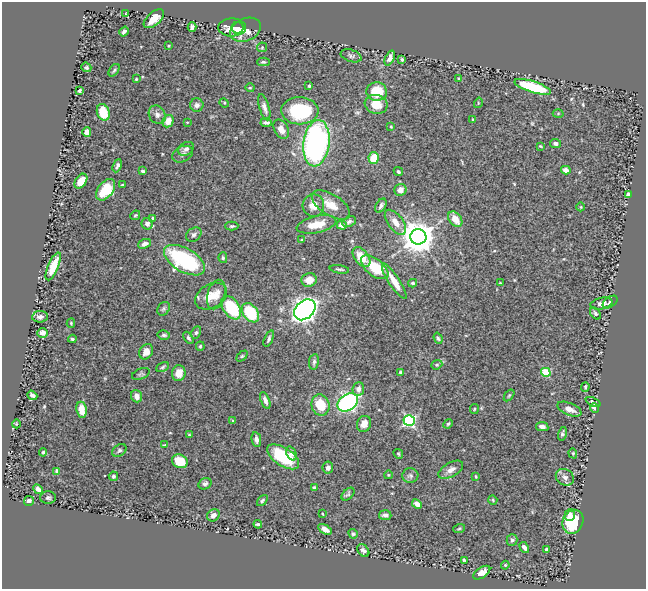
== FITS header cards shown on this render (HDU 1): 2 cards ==
NAXIS1  =                  644
NAXIS2  =                  587

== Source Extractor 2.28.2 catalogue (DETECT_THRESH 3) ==
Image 644 x 587 px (HDU 1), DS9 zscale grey, 1 PNG px = 1 image px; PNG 648 x 591 px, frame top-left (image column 1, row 587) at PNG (2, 2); each listed source drawn as its Kron ellipse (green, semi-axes under 4 px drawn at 4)
Background 0.771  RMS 0.024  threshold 0.0725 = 3 sigma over >= 5 px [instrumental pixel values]
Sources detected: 171; all 171 listed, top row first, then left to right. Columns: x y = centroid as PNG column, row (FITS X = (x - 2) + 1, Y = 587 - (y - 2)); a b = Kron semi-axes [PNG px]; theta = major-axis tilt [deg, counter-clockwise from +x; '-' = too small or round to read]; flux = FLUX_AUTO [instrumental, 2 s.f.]
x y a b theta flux
126 14 4 2 - 1.1
154 19 12 6 41 16
192 27 5 4 - 5.2
232 27 14 9 1 20
237 28 6 6 - 8.7
246 30 16 11 22 22
124 32 5 3 - 4.1
169 46 3 2 - 1.5
262 47 5 5 - 1.7
351 56 11 6 -20 4
390 58 8 4 66 6.6
402 59 4 4 - 2.9
263 62 6 4 0 2.9
86 67 5 4 - 3
114 70 7 4 54 2.6
136 79 3 3 - 1.6
459 79 3 2 - 1.2
309 86 3 3 - 2.4
533 87 19 5 -18 120
250 88 4 4 - 1.5
79 91 4 3 - 2.9
377 91 10 9 - 47
224 103 5 4 - 1.9
478 103 5 3 - 1.5
376 104 11 9 -11 24
197 105 6 6 - 5.7
264 107 13 5 -74 6.8
300 111 18 13 -2 96
103 112 9 6 -71 37
558 113 5 3 - 1.5
157 115 10 8 -55 7.4
473 119 3 3 - 1.8
168 121 6 5 - 13
187 122 4 2 - 1.1
266 122 6 3 -3 3.8
391 127 4 3 - 1.6
281 129 10 7 -62 12
87 132 5 4 - 12
316 143 23 13 83 450
555 143 5 4 - 4.6
540 146 4 3 - 1.5
186 149 8 6 35 6.1
182 154 11 7 26 6.2
374 158 6 5 - 41
117 166 7 3 66 4.4
566 170 5 4 - 10
143 171 3 3 - 3.4
398 172 5 4 - 3.3
81 181 8 5 56 19
122 185 3 3 - 1.8
106 190 12 7 52 66
400 190 6 6 - 11
628 194 4 3 - 4.2
313 205 11 11 - 16
331 205 22 10 -32 23
381 206 7 5 59 4.8
581 207 4 3 - 1.2
135 215 5 4 - 2.1
153 218 3 3 - 1.7
455 219 8 6 -52 22
349 222 7 5 26 3.7
395 222 14 7 -53 15
147 224 6 5 - 7.1
316 224 20 8 13 29
342 225 5 4 - 10
232 226 6 4 1 3
194 235 8 6 38 4.4
418 237 8 7 - 3100
302 240 4 3 - 2.3
144 244 7 4 20 5.8
361 257 11 7 -52 29
223 258 5 4 - 2.1
184 260 23 11 -30 190
53 266 15 5 67 33
375 267 16 8 -38 51
339 269 10 3 -10 2.8
309 280 8 6 13 19
394 281 21 5 -57 24
413 283 4 3 - 2.3
500 283 2 2 - 1.2
216 294 15 8 74 14
211 296 17 12 31 23
610 302 8 5 33 4.6
601 304 11 5 11 8.2
231 308 13 8 -57 97
164 309 7 5 52 3.1
305 310 12 8 43 1100
251 313 11 7 -54 79
595 313 7 4 -51 3.5
40 317 8 5 7 7.2
71 323 4 3 - 1.9
196 332 6 4 63 2.7
42 333 5 5 - 7.5
164 335 6 5 - 3.9
188 338 7 4 -56 3.4
438 338 6 4 -70 2.5
72 339 4 3 - 2.3
269 339 9 4 66 3.5
200 346 5 4 - 2.3
146 352 8 6 58 13
242 356 6 4 44 2
314 362 8 5 82 3.9
437 365 6 4 20 2.1
162 367 7 4 28 2.5
400 372 4 3 - 1.8
546 372 5 4 - 78
179 373 8 6 81 16
141 374 9 5 23 3.3
585 387 5 3 - 2.4
358 389 7 6 - 7.6
32 395 5 4 - 4.8
509 395 6 4 53 2.1
137 396 6 5 - 8.3
265 400 9 4 -67 6.5
348 402 11 8 35 330
593 402 8 3 -24 2.5
320 405 11 9 -73 38
594 408 5 4 - 4.5
474 409 5 4 - 1.8
569 409 13 6 -22 12
82 410 8 5 -80 18
233 421 4 4 - 2.1
409 421 5 5 - 230
16 424 4 3 - 1.3
364 424 8 7 - 13
448 424 5 4 - 2.2
542 427 6 4 -11 6.5
562 434 7 4 77 3.3
189 435 4 3 - 1.9
256 440 7 4 -80 5.7
164 445 4 4 - 1.3
119 450 8 5 38 3.7
43 452 4 4 - 2.5
573 453 5 4 - 1.8
291 454 7 4 -68 5.6
398 454 5 4 - 2
283 457 18 9 -33 69
180 461 8 6 -27 38
328 468 6 5 - 4.9
451 470 13 7 30 9.6
57 471 4 3 - 4.4
388 475 4 3 - 1.1
113 476 5 4 - 3.1
410 476 8 7 - 4.3
476 476 4 3 - 1.5
565 477 9 7 -32 6.9
205 484 7 5 29 4.2
314 487 3 3 - 2.2
38 489 5 4 - 7.8
348 494 8 4 44 2.4
48 498 8 6 -1 4
262 500 6 4 47 2.3
493 500 5 3 - 1.5
29 501 5 4 - 4.4
417 504 5 4 - 9.2
323 514 4 2 - 1.2
213 515 6 5 - 7.7
385 515 6 5 - 6.3
570 515 6 5 - 9.2
573 522 12 10 66 76
258 524 4 3 - 2.9
325 529 7 4 -31 8.5
459 529 6 3 20 2
353 534 5 4 - 2.4
512 540 6 5 - 4
524 548 6 4 -59 5.8
546 550 4 3 - 2.7
363 551 7 5 -50 4.9
464 560 3 3 - 1.8
505 565 4 3 - 1.7
482 573 10 5 34 10